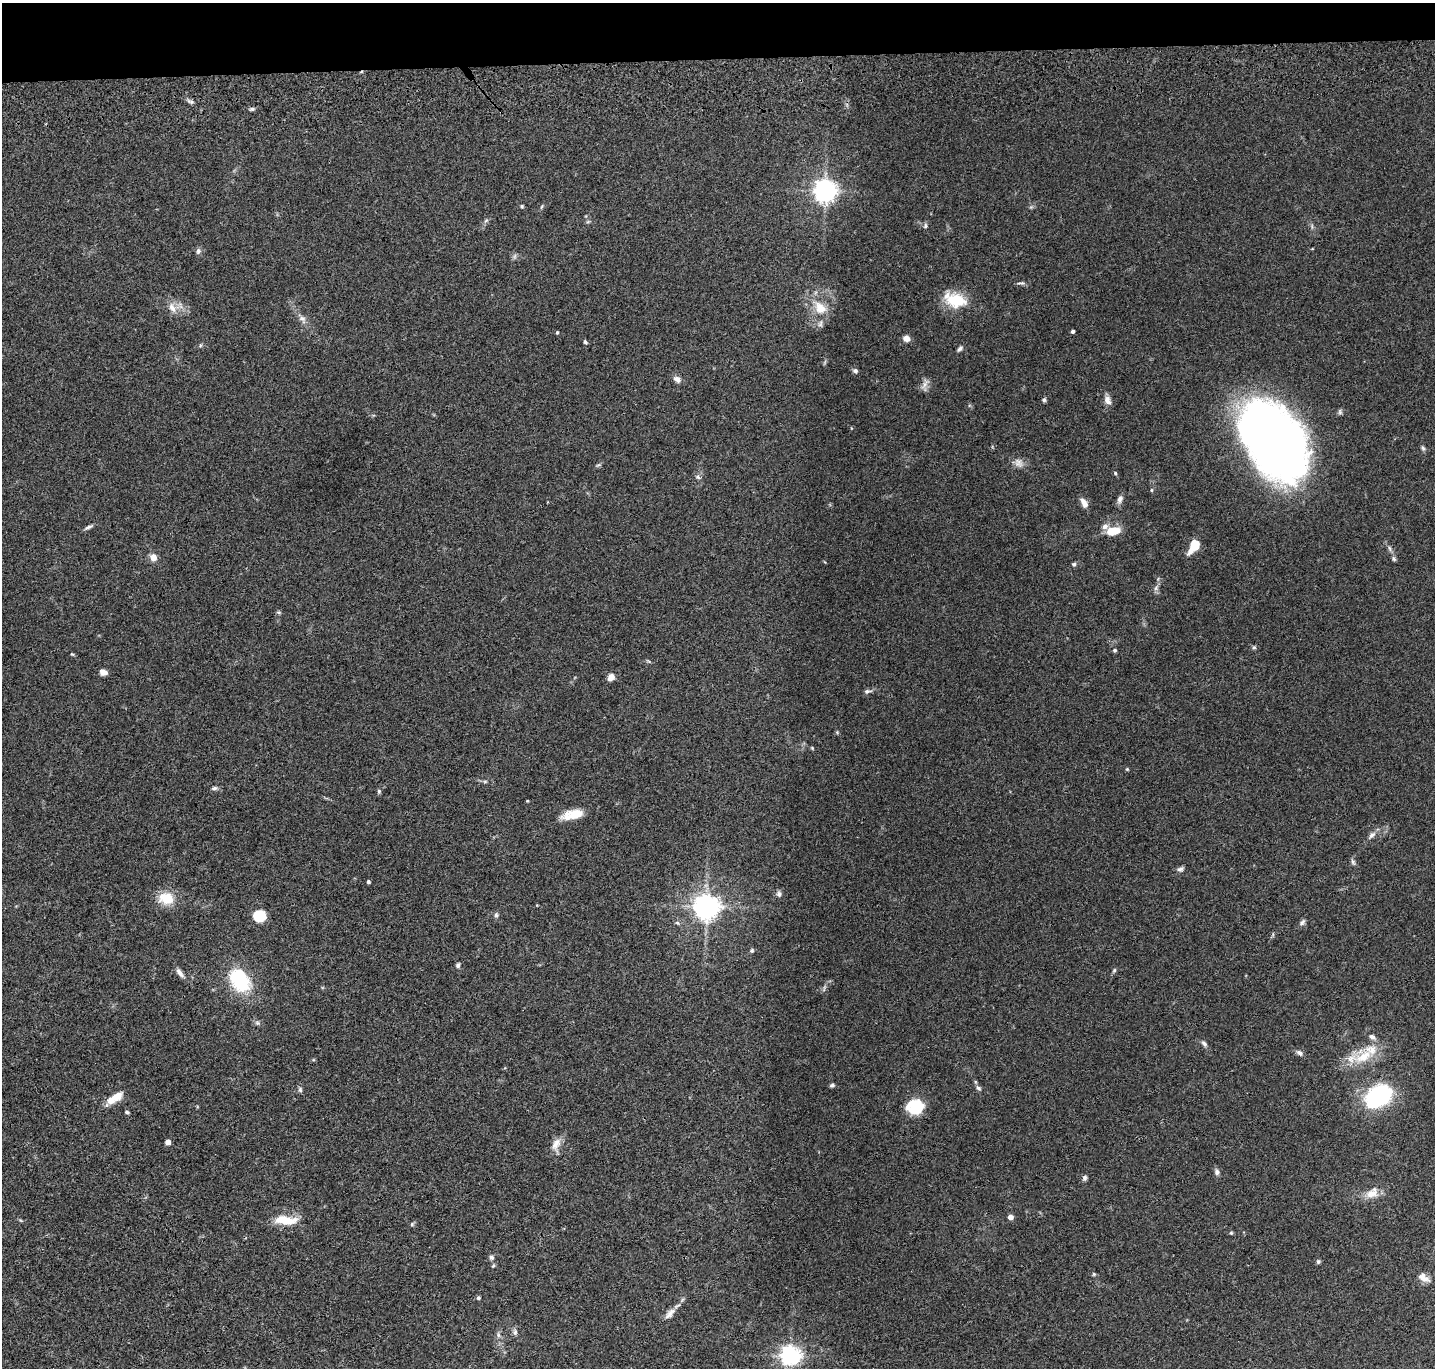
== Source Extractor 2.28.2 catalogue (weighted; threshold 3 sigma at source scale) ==
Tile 2 of 3 x 3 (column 2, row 1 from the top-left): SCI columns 1446-2878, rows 2937-4302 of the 4324 x 4505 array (HDU 1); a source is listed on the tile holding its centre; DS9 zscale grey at full resolution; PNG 1437 x 1370 px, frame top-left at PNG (2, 3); no overlay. Shown black and unused: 4% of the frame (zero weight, under 3 of 4 exposures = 6% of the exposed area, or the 3 px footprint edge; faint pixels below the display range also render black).
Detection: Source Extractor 2.28.2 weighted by HDU 2 'WHT'; one run over the whole footprint, this tile lists its part. Background 0.0839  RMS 0.0062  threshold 0.0277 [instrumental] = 3 sigma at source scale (4.5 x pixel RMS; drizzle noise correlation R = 1.50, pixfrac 1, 0.05/0.05 arcsec/px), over >= 5 px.
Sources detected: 105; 1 too faint to see at this stretch — not listed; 2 inside a brighter listed object's ellipse — not listed separately; the other 102 listed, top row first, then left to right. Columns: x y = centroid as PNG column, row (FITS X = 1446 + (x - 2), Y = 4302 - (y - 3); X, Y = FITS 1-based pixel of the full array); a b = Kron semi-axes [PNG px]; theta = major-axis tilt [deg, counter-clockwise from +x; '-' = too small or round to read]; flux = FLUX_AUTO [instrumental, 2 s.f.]
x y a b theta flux
191 102 11 4 -20 1.6
252 109 6 5 - 1.1
825 191 7 7 - 470
522 206 4 4 - 0.8
541 207 6 3 70 0.71
486 220 6 4 20 0.96
925 226 7 5 74 1.2
198 251 8 6 73 1.5
1021 283 10 5 -2 1.4
955 300 26 15 -17 21
172 308 16 8 -63 4.9
820 308 20 15 -49 12
302 319 13 8 -56 3.2
1073 331 3 3 - 1.4
557 332 4 3 - 0.79
906 338 9 7 -18 3.3
585 342 5 4 - 1.1
200 345 6 4 89 0.74
960 349 9 5 45 1.5
855 371 6 6 - 1.6
677 379 9 7 -35 2.9
925 384 18 5 59 2.7
1044 400 5 5 - 1.2
1107 400 13 8 -63 3.5
1274 441 68 41 -58 630
1423 448 6 5 - 1.1
1018 463 14 10 -49 4
598 465 8 3 31 0.92
1115 473 5 4 - 0.8
698 477 7 5 -73 1.4
1151 490 5 3 - 0.65
1120 499 11 7 67 2.3
1084 503 12 6 -62 4.2
88 527 13 4 23 1.6
1113 531 15 8 9 12
1194 546 15 8 59 14
153 557 7 6 - 5.1
1394 559 8 5 -71 1.2
1074 564 5 5 - 1.2
1156 588 7 6 - 1.6
278 612 6 5 - 0.89
1254 647 5 5 - 0.94
1115 650 5 4 - 0.88
72 654 5 4 - 0.58
103 672 8 6 -23 3.7
611 677 9 7 48 3.6
867 691 11 6 9 1.8
837 732 5 5 - 0.71
812 748 5 4 - 0.59
1127 769 5 3 - 0.55
485 781 6 4 0 0.86
214 788 7 5 4 1.3
379 791 6 5 - 1.1
527 801 4 3 - 0.48
573 814 24 9 13 13
1372 835 13 6 45 2.6
1353 862 9 5 -60 1.3
1180 869 9 5 21 1.7
368 882 4 3 - 1.2
779 894 8 7 - 1.8
166 898 19 15 -11 13
706 907 8 7 - 650
496 915 6 5 - 1.3
259 916 13 12 - 11
1302 922 11 5 46 1.6
677 923 7 5 -30 1
752 951 6 5 - 1.1
458 965 6 5 - 1.3
1114 970 6 5 - 0.85
180 972 14 5 -53 2.9
240 980 28 20 -55 36
824 988 10 3 79 1.1
257 1023 7 5 -44 1.2
1372 1037 9 6 -31 2.3
1204 1044 10 5 -44 1.7
1299 1053 9 6 -32 2.1
1363 1056 34 14 28 19
832 1085 5 4 - 1.2
978 1088 7 5 -25 1.4
300 1090 7 5 -89 1.3
1379 1096 19 12 33 100
115 1098 23 9 34 8.4
915 1107 18 16 7 19
127 1112 5 3 - 0.88
168 1142 4 4 - 3.7
556 1144 18 9 56 5.4
1217 1172 8 7 - 1.9
1085 1178 7 5 74 1.5
1371 1194 17 10 12 7
1010 1217 4 4 - 4.2
285 1220 29 10 -5 14
412 1224 6 4 48 0.85
1231 1233 5 4 - 0.71
491 1257 7 6 - 1.6
1318 1262 5 5 - 1
1094 1274 5 4 - 0.75
1424 1278 15 8 -30 4.4
478 1298 5 4 - 1
670 1314 19 7 48 4.1
515 1332 9 5 -83 1.7
498 1335 7 4 -71 1.2
790 1355 7 6 - 370